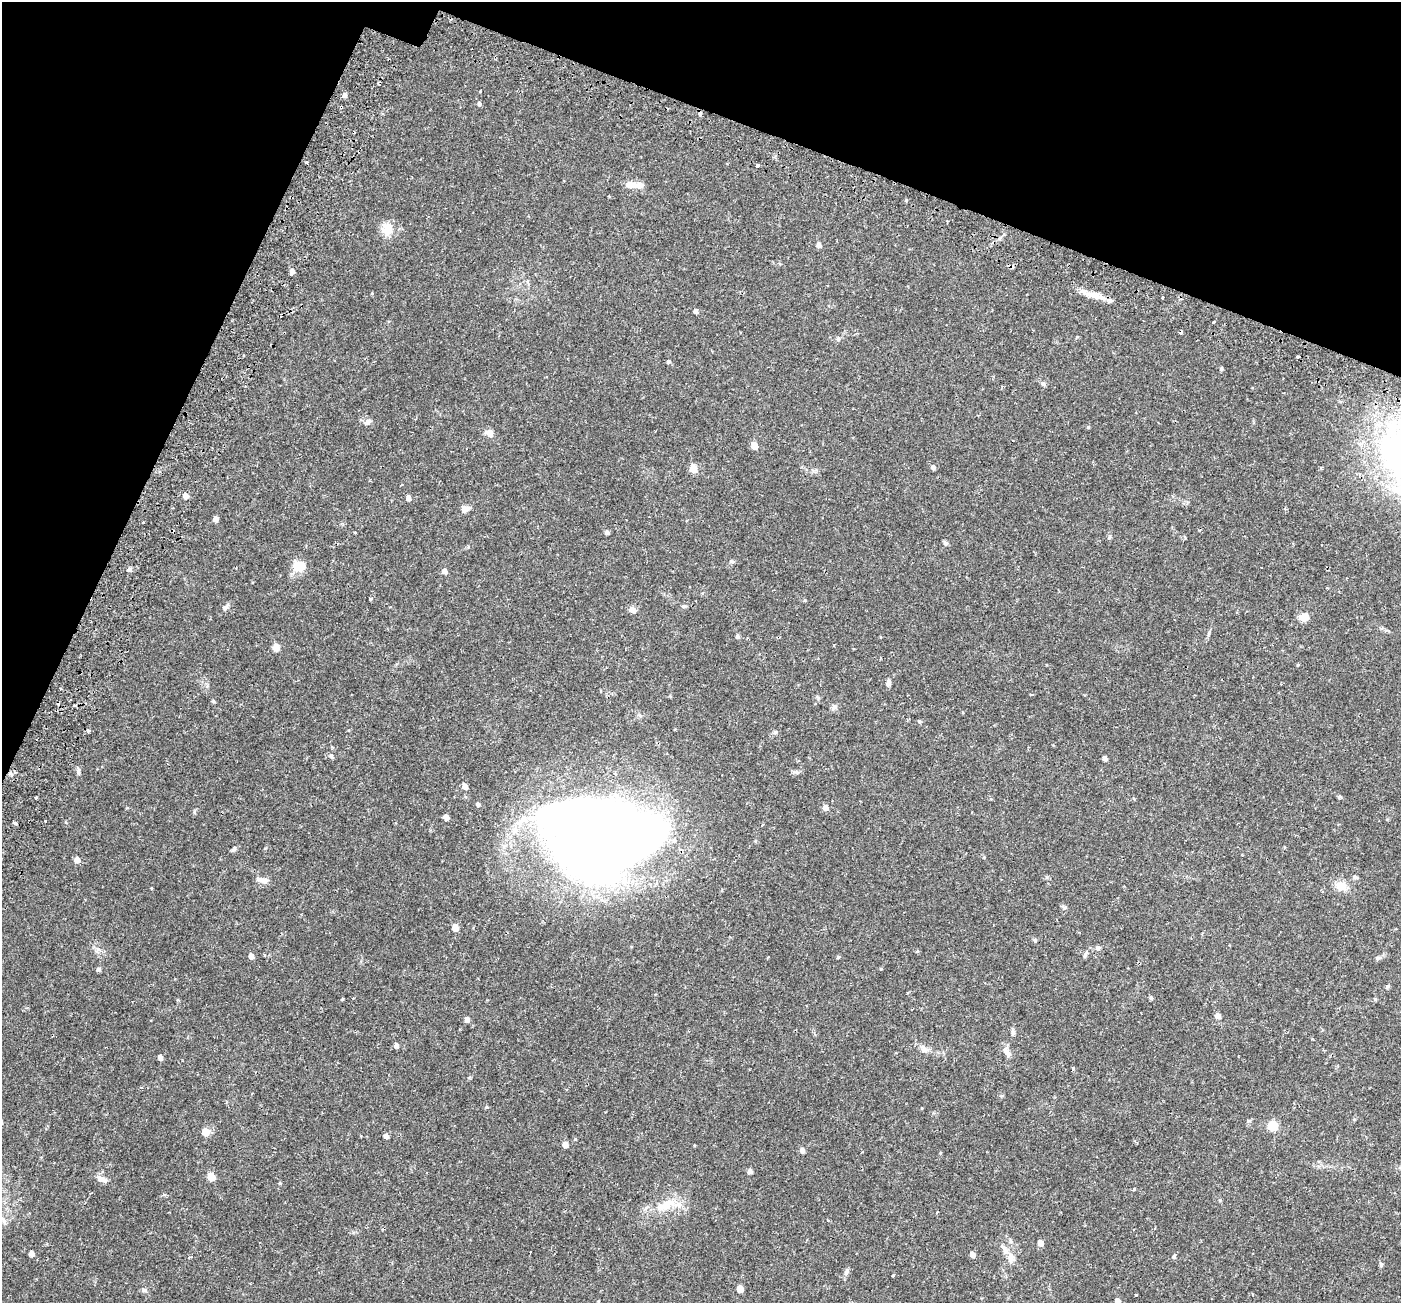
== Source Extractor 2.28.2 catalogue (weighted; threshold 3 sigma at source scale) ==
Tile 2 of 4 x 4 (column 2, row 1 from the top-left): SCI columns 1470-2868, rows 4199-5499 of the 5743 x 5856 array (HDU 1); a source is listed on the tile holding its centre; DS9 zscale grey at full resolution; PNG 1403 x 1305 px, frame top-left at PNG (2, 2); no overlay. Shown black and unused: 18% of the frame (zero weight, under 2 of 3 exposures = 5% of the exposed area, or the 3 px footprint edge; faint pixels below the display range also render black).
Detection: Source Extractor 2.28.2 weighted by HDU 2 'WHT'; one run over the whole footprint, this tile lists its part. Background 0.0345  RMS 0.0037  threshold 0.0165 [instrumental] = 3 sigma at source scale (4.5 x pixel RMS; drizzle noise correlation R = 1.50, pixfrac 1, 0.0396/0.0396 arcsec/px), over >= 5 px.
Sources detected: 128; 1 inside a brighter object's white glare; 6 cosmic-ray / hot-pixel residue — not listed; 2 inside a brighter listed object's ellipse — not listed separately; the other 119 listed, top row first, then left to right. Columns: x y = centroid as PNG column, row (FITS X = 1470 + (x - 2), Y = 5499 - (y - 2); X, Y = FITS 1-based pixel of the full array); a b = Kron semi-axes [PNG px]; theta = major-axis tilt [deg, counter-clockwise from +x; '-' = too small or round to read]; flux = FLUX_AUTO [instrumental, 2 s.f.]
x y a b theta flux
480 91 2 2 - 0.28
345 95 6 5 - 1.2
479 104 5 4 - 0.66
341 107 3 3 - 1.6
306 162 3 3 - 0.33
758 165 3 3 - 1.6
631 184 14 8 -8 2.8
906 200 4 3 - 0.34
387 229 19 15 -84 4.7
819 245 5 5 - 1.4
292 272 8 4 66 1.5
527 281 6 4 89 0.5
1094 295 27 8 -14 4.4
1162 298 3 3 - 0.97
696 311 5 4 - 0.93
1213 322 3 3 - 0.5
1180 332 4 3 - 1.4
838 339 6 5 - 0.57
1298 356 3 3 - 1.1
668 362 4 4 - 1.5
1221 369 4 4 - 0.53
1043 384 6 5 - 0.64
368 422 9 7 41 1.2
1088 427 4 4 - 0.37
490 433 10 9 - 1.8
754 446 5 5 - 4.3
933 467 6 5 - 0.83
693 469 6 5 - 8.1
185 496 5 5 - 2
408 498 5 5 - 1.7
465 509 9 8 - 1.8
216 519 5 4 - 1.5
143 522 3 3 - 0.91
1200 530 3 3 - 0.46
607 532 5 5 - 0.93
355 533 4 2 - 0.29
945 543 6 5 - 0.7
732 561 7 4 -28 0.55
299 566 14 12 3 5.9
130 569 5 5 - 0.97
445 571 5 5 - 1.7
370 599 3 3 - 0.75
804 600 4 4 - 0.37
684 606 6 4 -16 0.48
225 608 7 7 - 0.94
633 610 9 7 -29 1.6
1304 617 12 10 18 2.7
738 636 5 5 - 0.81
276 647 6 5 - 3.6
1298 665 4 4 - 0.31
888 683 8 5 83 0.96
1281 684 3 3 - 0.27
1031 695 4 2 - 0.35
818 697 6 5 - 0.52
213 701 5 4 - 0.42
833 707 9 6 38 0.96
88 731 3 3 - 1.9
775 732 6 5 - 0.57
331 756 6 5 - 0.55
1105 758 5 4 - 1.4
79 771 9 4 90 0.69
465 787 5 4 - 1.9
1339 797 5 5 - 0.49
36 798 3 3 - 1.8
478 804 5 4 - 0.67
825 808 6 6 - 1.7
446 817 5 5 - 1.6
15 823 4 3 - 1.6
602 832 104 75 -5 440
234 849 7 5 52 0.65
77 860 5 5 - 2.1
1355 877 6 6 - 0.71
264 880 13 8 -7 1.8
1341 886 13 10 -19 4.3
455 927 5 5 - 3.9
1035 940 6 4 -72 0.42
1098 948 7 5 18 0.75
917 951 5 3 - 0.34
264 954 4 3 - 0.38
1085 955 7 4 72 0.6
251 956 5 4 - 1.7
838 957 4 3 - 0.5
98 969 5 5 - 0.75
1151 998 5 4 - 0.54
342 999 4 3 - 0.32
1218 1016 5 5 - 1.8
467 1020 5 5 - 1.3
1013 1032 8 5 88 0.75
396 1046 5 5 - 1.2
924 1049 13 9 -50 1.8
1007 1052 14 7 -71 1.9
160 1057 5 4 - 1.6
1073 1068 4 3 - 0.72
487 1107 5 4 - 0.42
1273 1126 10 9 - 5.3
205 1132 6 5 - 5.6
386 1136 5 4 - 1.2
565 1145 5 5 - 2.4
802 1150 5 5 - 1.3
750 1171 5 5 - 1.3
211 1177 5 5 - 7.8
101 1178 15 7 -8 1.9
1134 1189 3 3 - 0.71
666 1205 31 12 24 7.7
937 1212 3 2 - 0.43
827 1220 3 2 - 0.31
1040 1243 5 5 - 2.3
31 1254 4 4 - 1.6
972 1254 5 4 - 1.8
1174 1256 5 4 - 0.51
1010 1258 17 9 -88 3.3
1381 1265 6 4 -86 0.64
846 1272 9 5 72 0.92
893 1276 3 2 - 0.44
740 1289 5 5 - 4.2
144 1290 6 5 - 0.67
1136 1295 3 3 - 0.46
598 1301 4 3 - 0.35
1117 1301 5 5 - 1.4
Overlapping masked pixels (flux is a lower limit): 3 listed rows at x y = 341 107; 1180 332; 602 832
Isophote crosses this tile's border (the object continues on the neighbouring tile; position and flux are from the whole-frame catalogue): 1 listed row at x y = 1117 1301
Unlisted compact peaks at least as high as the median listed source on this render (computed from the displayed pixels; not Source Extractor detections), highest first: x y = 575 1139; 98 949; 280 1183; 1377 958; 881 969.